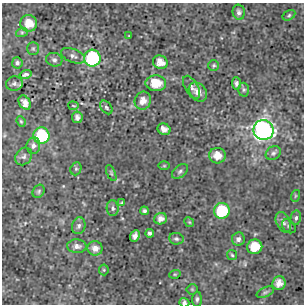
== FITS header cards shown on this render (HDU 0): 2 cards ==
NAXIS1  =                  302 / NUMBER OF ELEMENTS ALONG THIS AXIS
NAXIS2  =                  302 / NUMBER OF ELEMENTS ALONG THIS AXIS

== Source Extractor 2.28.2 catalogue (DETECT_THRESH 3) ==
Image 302 x 302 px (HDU 0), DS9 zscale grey, 1 PNG px = 1 image px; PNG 306 x 306 px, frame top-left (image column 1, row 302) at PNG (2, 3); each listed source drawn as its Kron ellipse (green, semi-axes under 4 px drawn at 4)
Background 3.02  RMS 0.84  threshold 2.51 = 3 sigma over >= 5 px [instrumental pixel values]
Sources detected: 63; all 63 listed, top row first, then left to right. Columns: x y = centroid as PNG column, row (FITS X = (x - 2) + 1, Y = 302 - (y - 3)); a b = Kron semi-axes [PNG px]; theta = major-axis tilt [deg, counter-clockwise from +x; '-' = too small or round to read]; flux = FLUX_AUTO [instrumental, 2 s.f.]
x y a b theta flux
239 12 8 6 -78 190
289 15 7 4 31 97
29 23 8 8 - 770
22 32 6 4 18 78
129 36 3 2 - 31
33 48 6 5 - 98
73 56 12 6 -22 230
92 58 8 8 - 6400
54 60 8 6 -15 160
160 62 7 6 - 580
17 63 5 5 - 120
214 65 5 5 - 93
26 74 6 3 15 110
156 83 10 8 -4 1100
236 83 6 4 -85 160
14 84 8 7 - 180
191 87 13 6 -60 210
244 90 7 5 90 110
198 92 10 8 -49 430
143 101 9 8 - 490
25 103 8 5 -60 290
73 106 5 2 - 46
106 107 8 5 -51 120
77 117 6 5 - 180
21 121 5 4 - 63
164 129 7 5 -26 270
263 130 10 10 - 19000
41 136 8 8 - 3800
33 146 8 7 - 200
273 153 8 6 32 160
24 156 10 7 50 180
217 156 8 8 - 630
164 166 6 4 0 53
76 169 7 5 69 87
180 171 9 5 39 140
111 173 8 4 -66 97
39 191 7 5 55 98
295 196 6 4 71 69
122 202 3 3 - 51
113 208 8 6 -87 150
144 211 4 4 - 120
222 211 8 7 - 2700
296 218 7 5 79 140
160 219 6 5 - 300
189 222 5 4 - 70
283 222 11 7 -65 250
79 226 8 6 73 160
289 226 8 6 -45 110
150 233 4 4 - 130
135 236 6 4 66 290
176 239 7 5 -6 120
238 239 6 6 - 200
77 246 10 7 -2 250
255 247 7 7 - 1200
95 248 7 7 - 370
232 255 5 4 - 78
104 270 5 5 - 76
175 274 6 3 17 64
279 283 7 6 - 470
192 289 5 5 - 70
265 292 9 4 24 120
197 299 7 5 89 130
184 303 5 4 - 170
At the frame edge (FLAGS 8, measured only in part): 1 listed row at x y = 184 303